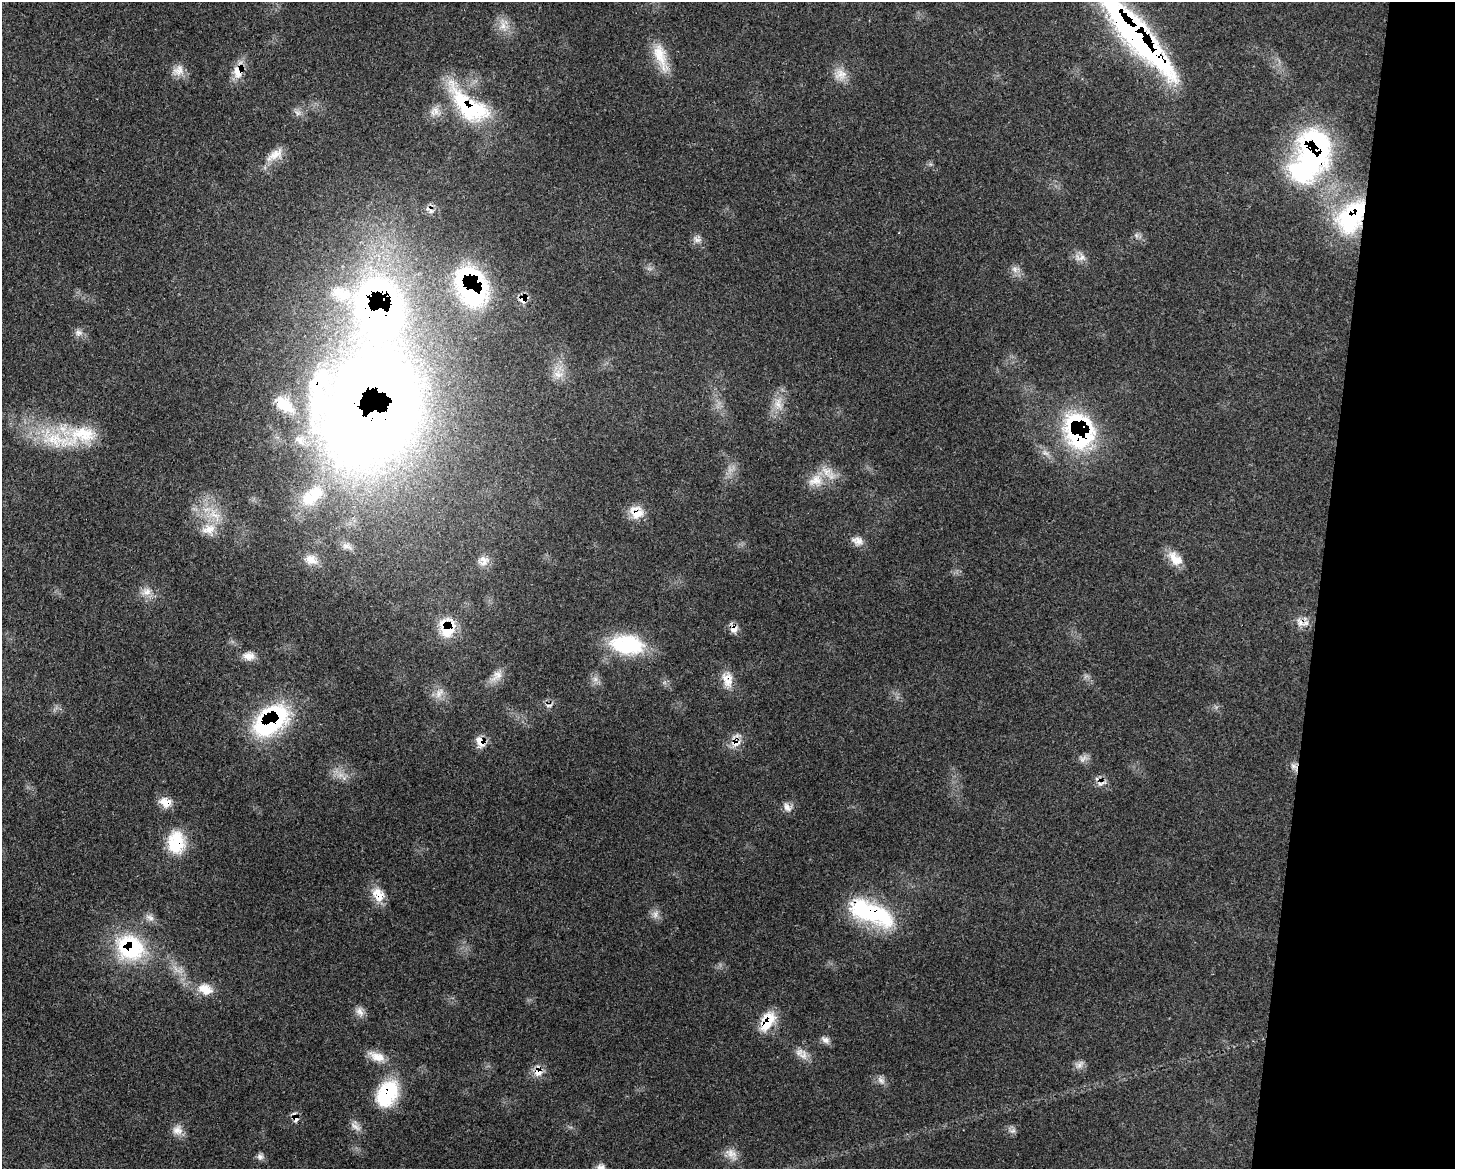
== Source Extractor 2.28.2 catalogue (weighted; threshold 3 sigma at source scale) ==
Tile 6 of 3 x 4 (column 3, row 2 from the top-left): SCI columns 3205-4657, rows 2415-3581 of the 4841 x 4829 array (HDU 1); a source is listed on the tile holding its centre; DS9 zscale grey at full resolution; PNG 1457 x 1171 px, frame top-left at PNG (2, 2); no overlay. Shown black and unused: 9% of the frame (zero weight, under 3 of 4 exposures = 9% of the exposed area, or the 3 px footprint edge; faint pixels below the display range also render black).
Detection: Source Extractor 2.28.2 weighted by HDU 2 'WHT'; one run over the whole footprint, this tile lists its part. Background 0.44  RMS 0.0075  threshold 0.0338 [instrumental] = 3 sigma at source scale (4.5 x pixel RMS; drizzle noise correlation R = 1.50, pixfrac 1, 0.05/0.05 arcsec/px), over >= 5 px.
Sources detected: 83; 1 too faint to see at this stretch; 2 inside a brighter object's white glare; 3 cosmic-ray / hot-pixel residue — not listed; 6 inside a brighter listed object's ellipse — not listed separately; the other 71 listed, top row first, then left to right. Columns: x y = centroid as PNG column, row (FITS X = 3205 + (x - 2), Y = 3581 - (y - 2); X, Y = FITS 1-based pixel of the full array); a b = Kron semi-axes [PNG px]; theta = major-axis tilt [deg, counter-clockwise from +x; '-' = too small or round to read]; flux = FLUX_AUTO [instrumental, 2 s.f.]
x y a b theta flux
503 26 12 9 87 7.1
1136 35 100 20 -49 270
660 57 42 13 -71 20
178 70 17 13 35 7.9
238 71 19 11 -82 11
841 74 17 14 -1 9.7
468 106 64 27 -41 80
297 113 9 5 -34 2.7
1314 150 56 40 -89 160
275 155 28 11 33 11
1351 217 47 31 55 83
697 240 13 7 -8 3.6
1080 258 18 8 8 5.2
1014 269 10 6 -62 3.5
472 287 37 25 -67 140
342 294 31 20 -20 28
523 299 9 9 - 8.6
79 333 10 9 - 3.9
558 374 15 11 -16 9
778 404 19 10 -88 10
373 412 125 87 68 1500
1079 431 37 30 -74 130
56 439 57 23 -18 54
815 480 24 16 19 17
636 512 18 16 -41 13
215 515 17 7 -14 8.6
208 529 22 12 16 13
857 541 15 11 -18 6.1
347 546 16 8 -17 5.2
311 559 20 13 -25 11
1175 559 23 12 -45 12
483 561 15 14 - 7.4
147 592 13 10 24 7
1300 622 12 9 -73 5.9
448 628 23 18 -89 27
734 629 12 10 54 5.3
627 645 42 23 -7 57
249 656 16 11 -2 7.2
497 676 18 11 46 8.3
727 677 19 12 1 10
439 693 17 8 54 6.3
271 721 36 22 40 120
480 741 16 9 -61 8.2
736 743 16 10 11 7.8
1083 759 12 6 39 3.6
1294 766 10 7 -18 3.4
165 802 15 11 -23 9.8
787 807 14 9 -53 4.7
176 843 28 20 -89 32
378 895 20 14 -56 12
870 913 57 22 -23 83
655 914 11 7 80 4
150 918 13 7 -24 4.2
130 948 36 30 -31 70
205 989 21 14 -20 13
360 1012 14 9 -53 5.2
767 1021 27 15 61 21
825 1040 12 8 -23 3.8
803 1055 16 10 78 6.8
377 1056 25 11 -22 11
1080 1065 14 7 45 3.8
538 1071 17 10 84 8
881 1080 13 7 -41 4.1
387 1094 34 22 61 49
295 1118 11 7 90 4.6
355 1127 18 7 -34 4.6
177 1130 15 12 -15 6.9
1013 1131 9 4 22 2.1
731 1154 21 11 -41 7.8
260 1157 9 9 - 3
601 1168 12 10 -79 5
Overlapping masked pixels (flux is a lower limit): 27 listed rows (the first 20) at x y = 1136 35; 238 71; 468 106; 1314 150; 1351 217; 472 287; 523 299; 373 412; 1079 431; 636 512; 1300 622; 448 628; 734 629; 727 677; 271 721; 480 741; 736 743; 1294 766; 165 802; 176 843
Isophote crosses this tile's border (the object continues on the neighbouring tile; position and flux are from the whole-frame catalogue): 2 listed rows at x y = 1136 35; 601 1168